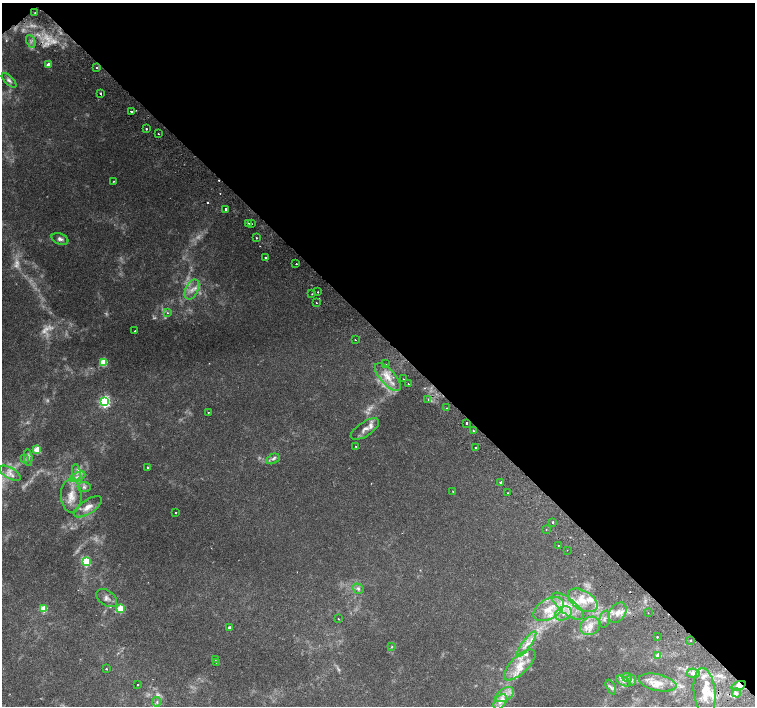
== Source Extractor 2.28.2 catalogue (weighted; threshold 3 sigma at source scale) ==
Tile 3 of 4 x 4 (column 3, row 1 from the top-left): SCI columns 3055-4560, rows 4420-5827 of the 6117 x 6089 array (HDU 1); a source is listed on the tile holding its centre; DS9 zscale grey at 2 x 2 block average (1 PNG px = mean of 2 x 2 image px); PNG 757 x 708 px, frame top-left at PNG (2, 3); each listed source drawn as its Kron ellipse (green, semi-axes under 4 px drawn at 4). Shown black and unused: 47% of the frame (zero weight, under 2 of 3 exposures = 3% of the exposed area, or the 3 px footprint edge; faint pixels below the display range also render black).
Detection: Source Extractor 2.28.2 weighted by HDU 2 'WHT'; one run over the whole footprint, this tile lists its part. Background 0.00197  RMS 0.0023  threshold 0.0104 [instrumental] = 3 sigma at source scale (4.5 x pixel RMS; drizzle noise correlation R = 1.50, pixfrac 1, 0.0396/0.0396 arcsec/px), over >= 5 px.
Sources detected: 132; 15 too faint to see at this stretch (2 x 2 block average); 4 cosmic-ray / hot-pixel residue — neither listed nor drawn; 19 inside a brighter listed object's ellipse — not listed separately; the other 94 listed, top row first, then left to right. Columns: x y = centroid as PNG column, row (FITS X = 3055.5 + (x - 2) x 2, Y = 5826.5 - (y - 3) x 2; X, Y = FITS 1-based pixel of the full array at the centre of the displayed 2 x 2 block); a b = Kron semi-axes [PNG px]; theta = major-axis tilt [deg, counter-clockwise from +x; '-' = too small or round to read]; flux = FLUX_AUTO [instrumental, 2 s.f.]
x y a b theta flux
35 13 2 2 - 0.71
31 41 7 2 -65 0.72
48 65 3 2 - 4.2
97 68 2 2 - 0.43
9 80 9 4 -44 1.5
100 93 2 2 - 1
131 112 2 2 - 1.8
146 129 2 2 - 4.6
158 134 2 2 - 0.51
113 181 2 2 - 0.27
226 209 2 2 - 3.9
248 224 2 2 - 0.42
252 224 2 2 - 0.3
256 238 2 2 - 0.69
60 239 8 5 -21 1.9
265 257 2 2 - 0.77
296 264 2 2 - 0.93
192 289 11 6 63 4
318 292 2 2 - 0.66
312 294 2 2 - 0.25
316 303 2 2 - 0.55
167 313 3 2 - 0.47
135 331 2 2 - 0.67
355 340 2 2 - 0.39
104 362 3 3 - 23
386 364 2 2 - 0.51
388 377 17 7 -48 7.5
403 379 2 2 - 1.4
408 384 2 2 - 0.5
428 399 3 2 - 0.53
105 402 4 3 - 80
447 408 2 2 - 0.25
208 412 2 2 - 0.37
467 423 2 2 - 1.7
365 429 16 7 33 4
473 431 2 2 - 0.58
356 446 2 2 - 0.3
476 447 2 2 - 0.84
37 450 3 3 - 23
28 457 8 4 -86 1.8
24 459 3 3 - 0.77
273 459 7 5 27 1.4
147 467 2 2 - 0.82
76 472 8 3 -83 1.5
10 473 12 5 -30 3.5
77 477 8 4 23 2.5
501 482 2 2 - 2.8
84 487 6 5 - 1.5
453 491 2 2 - 0.27
508 493 2 2 - 0.49
71 496 17 10 -88 7.1
88 507 16 7 33 5.3
176 513 2 2 - 0.46
553 522 2 2 - 0.96
546 529 2 2 - 0.76
558 545 2 2 - 0.47
567 550 2 2 - 0.26
86 561 3 3 - 34
358 589 6 5 - 1.4
107 598 11 7 -35 3.1
583 600 16 9 -31 8.8
568 606 19 8 -39 9.1
121 608 3 3 - 21
43 609 3 3 - 22
549 609 17 10 30 9.7
563 613 9 6 28 3.7
618 613 11 7 55 4.5
648 613 2 2 - 0.45
338 619 2 2 - 0.99
604 619 8 5 78 1.9
590 626 10 9 - 5.5
229 627 2 2 - 1.7
657 637 2 2 - 0.47
690 640 2 2 - 1.2
526 644 15 4 54 4.6
391 647 3 3 - 0.45
658 655 3 3 - 7.7
216 659 2 2 - 0.25
217 662 2 2 - 0.22
520 665 20 8 44 9.8
106 669 2 2 - 0.82
693 673 6 5 - 1.8
627 677 5 4 - 1.3
631 680 5 4 - 1.1
623 681 8 3 -29 1.4
657 682 19 8 -12 7.1
138 685 2 2 - 0.54
739 686 7 4 20 2.3
611 687 8 3 -65 1.1
705 692 24 11 -83 10
736 693 5 3 - 1.1
505 694 10 6 32 4.2
157 702 5 3 - 0.79
500 702 9 5 55 3.3
Overlapping masked pixels (flux is a lower limit): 1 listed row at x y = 739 686
Diffuse or blended objects may show on this block-average render without a row.